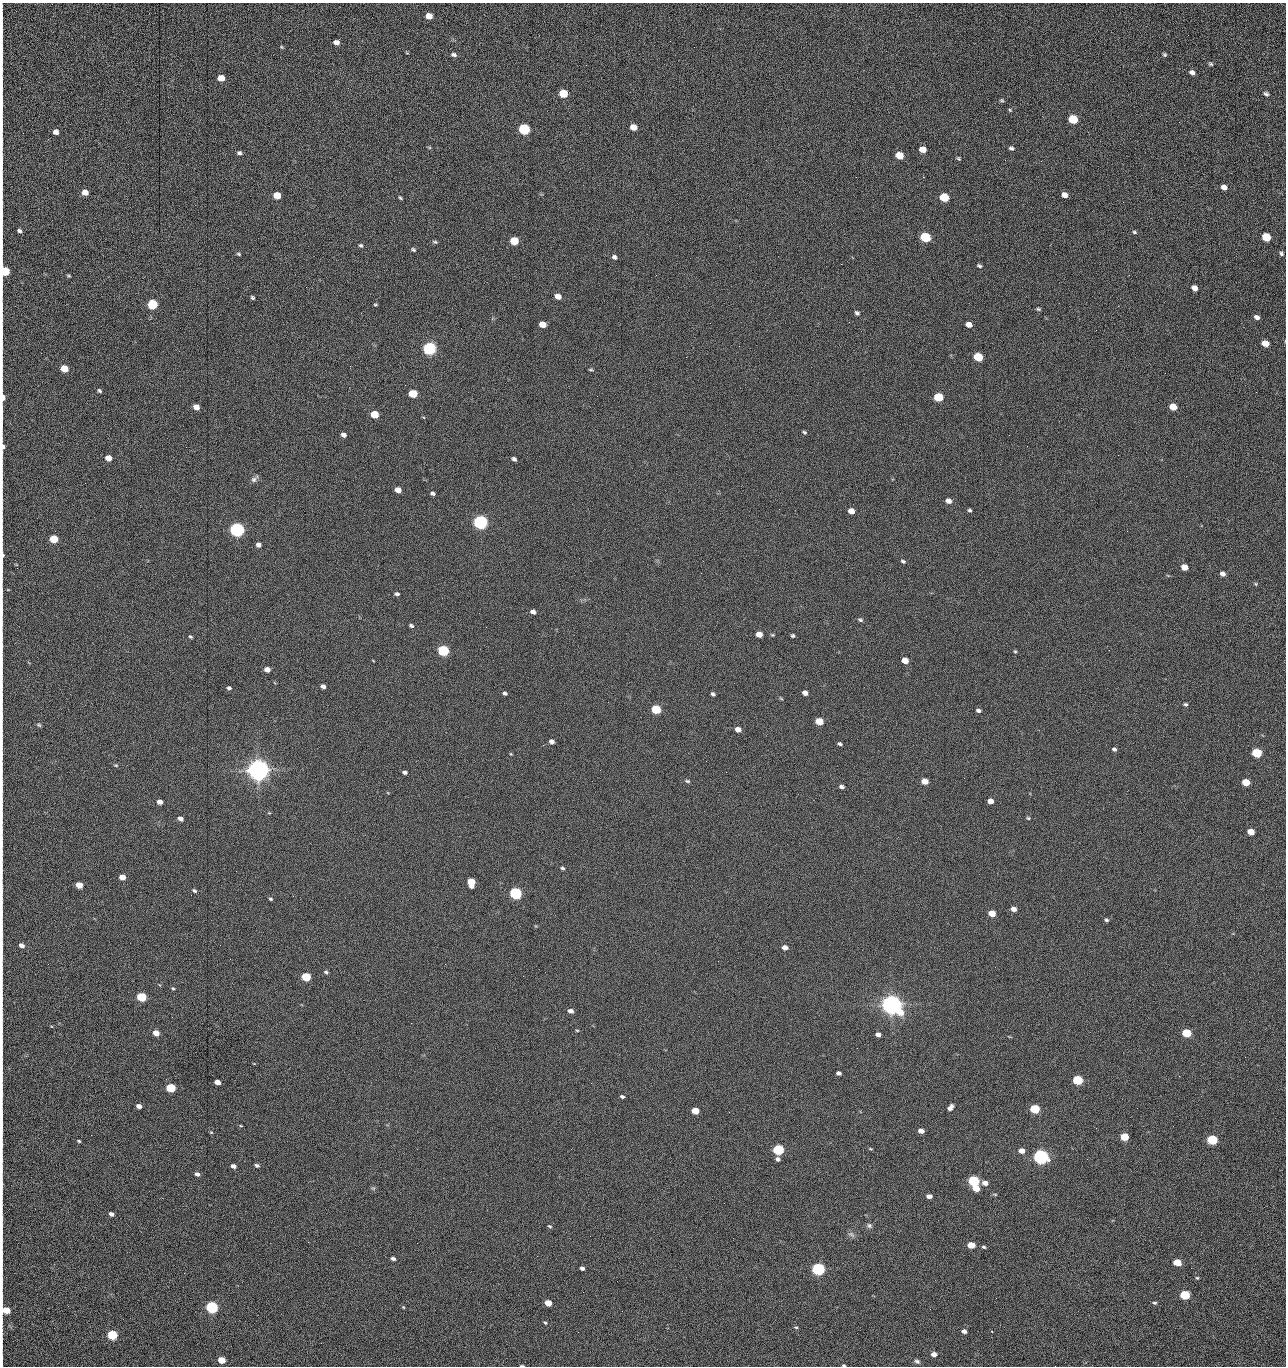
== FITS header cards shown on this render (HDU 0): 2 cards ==
NAXIS1  =                 1284 /fastest changing axis
NAXIS2  =                 1364 /next to fastest changing axis

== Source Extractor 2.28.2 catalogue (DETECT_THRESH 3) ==
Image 1284 x 1364 px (HDU 0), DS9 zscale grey, 1 PNG px = 1 image px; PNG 1288 x 1368 px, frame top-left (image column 1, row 1364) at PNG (2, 3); no overlay
Background 151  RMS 15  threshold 45.2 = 3 sigma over >= 5 px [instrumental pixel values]
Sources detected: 261; all 261 listed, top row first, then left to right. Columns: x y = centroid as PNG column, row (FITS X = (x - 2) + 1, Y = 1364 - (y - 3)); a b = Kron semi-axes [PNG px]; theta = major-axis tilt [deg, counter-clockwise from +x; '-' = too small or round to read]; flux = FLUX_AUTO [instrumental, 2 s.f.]
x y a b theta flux
429 16 6 5 - 1.3e+04
1188 35 2 2 - 8.7e+02
670 41 2 2 - 1.5e+03
336 42 5 4 - 5.0e+03
281 47 5 4 - 1.2e+03
407 53 5 3 - 7.8e+02
1164 54 5 4 - 1.6e+03
454 55 6 4 -11 2.7e+03
2 58 22 2 90 3.9e+03
1211 64 5 4 - 1.7e+03
1192 72 6 5 - 4.3e+03
221 78 5 5 - 1.4e+04
563 93 6 5 - 4.2e+04
1266 94 8 6 -30 2.4e+03
1002 100 6 4 -3 1.4e+03
2 102 26 2 90 4.8e+03
1010 110 4 4 - 1.1e+03
1073 119 6 5 - 6.0e+04
1179 122 2 2 - 8.3e+02
633 127 6 5 - 1.4e+04
524 129 6 5 - 1.6e+05
56 132 5 5 - 4.8e+03
2 141 11 2 90 1.8e+03
1011 148 6 4 -7 2.0e+03
923 149 6 5 - 1.2e+04
239 153 5 5 - 2.5e+03
899 155 6 5 - 2.8e+04
958 158 5 4 - 1.4e+03
1005 160 3 2 - 9.7e+02
1041 161 3 2 - 1.4e+03
2 163 9 2 90 1.5e+03
856 177 3 2 - 1.6e+03
923 177 2 2 - 2.0e+04
2 181 8 2 90 1.5e+03
1224 187 5 4 - 6.4e+03
85 192 5 5 - 1.0e+04
277 195 6 5 - 2.0e+04
1064 195 5 4 - 5.5e+03
944 197 6 5 - 5.2e+04
400 198 5 3 - 1.3e+03
1123 202 2 2 - 5.4e+02
2 216 24 2 90 4.1e+03
19 231 5 4 - 2.4e+03
1134 232 6 4 -18 1.7e+03
925 237 6 5 - 1.0e+05
1266 237 6 5 - 4.3e+04
514 241 6 5 - 4.0e+04
435 242 7 4 -14 1.6e+03
2 245 9 2 90 1.7e+03
361 245 5 5 - 1.6e+03
413 250 6 4 -25 1.7e+03
238 254 6 4 -27 1.3e+03
1281 254 5 4 - 1.9e+03
614 257 6 5 - 2.8e+03
841 264 2 2 - 1.8e+04
979 266 5 3 - 1.7e+03
5 271 7 5 88 5.5e+04
68 276 5 4 - 1.3e+03
1194 288 6 4 -40 7.5e+03
558 296 6 5 - 9.3e+03
253 298 4 3 - 1.7e+03
152 304 6 5 - 9.9e+04
375 305 4 3 - 1.2e+03
1038 309 5 4 - 1.5e+03
857 313 6 4 -33 2.2e+03
2 317 15 2 90 2.6e+03
1257 317 6 4 -30 3.9e+03
710 323 2 2 - 2.1e+03
543 324 5 5 - 1.5e+04
969 325 6 4 -21 7.5e+03
1096 330 2 2 - 5.9e+02
2 342 11 2 90 2.1e+03
1265 343 6 5 - 1.6e+04
429 348 6 5 - 3.0e+05
978 357 6 5 - 5.7e+04
350 366 2 2 - 2.3e+03
64 369 5 5 - 2.5e+04
591 370 5 3 - 1.3e+03
1165 373 2 2 - 5.1e+02
99 391 5 4 - 1.7e+03
1256 392 2 2 - 7.2e+02
413 394 6 5 - 3.6e+04
3 397 5 3 - 9.0e+03
938 397 6 5 - 5.9e+04
196 407 5 5 - 8.7e+03
1173 407 6 5 - 1.8e+04
2 410 17 2 90 3.4e+03
374 414 5 5 - 2.9e+04
804 432 5 4 - 1.5e+03
343 435 5 4 - 3.9e+03
1009 435 3 2 - 9.2e+02
3 447 8 5 -87 3.0e+03
186 447 2 2 - 1.9e+03
108 458 5 5 - 1.2e+04
514 459 5 4 - 2.5e+03
254 479 11 6 40 3.4e+03
85 483 2 2 - 5.7e+02
398 490 5 4 - 9.8e+03
432 493 4 4 - 2.4e+03
2 501 13 2 90 2.1e+03
948 501 6 5 - 5.9e+03
970 510 4 4 - 1.7e+03
851 511 5 5 - 8.8e+03
480 522 6 5 - 5.0e+05
237 530 6 5 - 5.3e+05
54 539 5 5 - 4.1e+04
258 545 5 4 - 3.9e+03
2 556 10 3 87 4.2e+03
903 561 6 4 -22 1.7e+03
1184 567 5 5 - 1.3e+04
1223 574 5 4 - 4.1e+03
1256 584 6 4 -88 1.1e+03
397 594 6 4 -3 2.1e+03
2 611 16 2 90 2.6e+03
533 612 5 5 - 4.2e+03
860 620 6 5 - 1.8e+03
411 626 6 4 -23 2.1e+03
759 634 5 4 - 1.0e+04
772 635 5 4 - 1.1e+03
793 636 4 4 - 1.7e+03
190 637 4 3 - 1.6e+03
443 651 6 5 - 1.6e+05
1015 651 5 4 - 1.1e+03
905 660 5 4 - 1.3e+04
267 670 6 5 - 7.3e+03
323 686 5 4 - 4.2e+03
229 688 5 4 - 2.0e+03
505 693 5 4 - 2.3e+03
805 693 5 4 - 5.9e+03
713 694 5 4 - 2.4e+03
781 698 6 3 -37 1.2e+03
1185 704 5 4 - 1.7e+03
656 709 6 5 - 6.3e+04
978 710 6 4 -10 2.5e+03
2 716 12 2 90 1.9e+03
819 721 6 5 - 2.7e+04
39 725 6 4 -17 1.5e+03
738 729 5 4 - 7.6e+03
551 742 5 4 - 4.3e+03
840 744 4 3 - 1.8e+03
543 745 3 2 - 2.3e+03
1114 749 5 4 - 2.0e+03
1257 753 6 5 - 7.7e+04
511 754 5 3 - 8.5e+02
706 761 2 2 - 1.3e+03
116 765 6 4 -7 1.3e+03
258 770 7 7 - 1.7e+06
405 772 5 4 - 2.5e+03
726 772 2 2 - 1.7e+03
687 781 7 4 -3 1.6e+03
925 781 5 5 - 1.1e+04
1246 782 5 5 - 2.5e+04
842 787 5 4 - 3.1e+03
990 801 5 4 - 7.6e+03
160 802 5 4 - 6.4e+03
2 815 9 2 90 1.3e+03
1028 818 5 4 - 1.3e+03
180 819 5 4 - 3.9e+03
1251 832 5 5 - 1.6e+04
562 868 5 4 - 1.8e+03
122 877 5 4 - 1.2e+04
471 882 7 5 -76 2.7e+04
79 885 5 4 - 1.6e+04
194 891 6 4 -31 1.8e+03
516 893 6 5 - 2.4e+05
271 899 4 3 - 1.4e+03
1014 909 6 5 - 6.1e+03
992 913 5 5 - 1.9e+04
1106 920 5 4 - 1.8e+03
21 945 6 5 - 4.4e+03
785 947 5 4 - 6.0e+03
2 949 17 2 90 3.1e+03
326 972 5 4 - 1.9e+03
523 976 2 2 - 1.4e+03
306 977 6 5 - 6.0e+04
173 988 5 4 - 1.3e+03
141 997 6 5 - 7.5e+04
892 1005 8 6 -26 1.4e+06
571 1011 5 4 - 4.4e+03
411 1023 2 2 - 3.6e+03
577 1030 4 3 - 9.6e+02
156 1033 5 4 - 1.1e+04
1186 1033 6 5 - 4.8e+04
878 1034 5 4 - 3.8e+03
857 1048 2 2 - 8.9e+02
1245 1057 2 2 - 1.3e+03
2 1067 9 2 90 1.5e+03
838 1073 5 4 - 3.2e+03
1179 1076 3 2 - 1.9e+03
1078 1080 6 5 - 8.8e+04
217 1082 5 4 - 9.2e+03
171 1088 6 5 - 6.4e+04
622 1097 4 3 - 1.8e+03
139 1106 5 4 - 5.3e+03
950 1107 7 4 53 4.6e+03
1035 1109 6 5 - 7.3e+04
695 1111 5 4 - 2.1e+04
729 1112 2 2 - 6.0e+02
2 1125 14 2 90 2.5e+03
241 1126 5 3 - 9.1e+02
1096 1128 2 2 - 4.3e+02
921 1131 5 4 - 6.9e+03
211 1132 5 3 - 9.0e+02
91 1135 2 2 - 1.6e+03
1124 1137 5 5 - 3.2e+04
1212 1140 6 5 - 9.9e+04
79 1141 4 3 - 1.2e+03
2 1145 9 2 90 1.7e+03
870 1149 6 3 -9 9.3e+02
778 1150 6 5 - 1.4e+05
1022 1151 5 4 - 7.8e+03
1041 1157 6 5 - 6.3e+05
778 1159 5 4 - 2.9e+03
257 1165 5 4 - 2.4e+03
233 1166 5 4 - 4.4e+03
197 1174 5 4 - 3.6e+03
974 1181 6 5 - 1.5e+05
985 1183 6 4 -8 6.4e+03
2 1184 11 2 89 2.0e+03
373 1188 6 4 -17 1.4e+03
976 1188 5 5 - 1.7e+04
929 1196 5 4 - 4.5e+03
111 1214 5 4 - 4.1e+03
2 1218 9 2 90 1.5e+03
550 1226 5 3 - 1.3e+03
869 1226 7 6 - 2.7e+03
851 1234 11 6 -37 3.1e+03
2 1239 7 2 90 1.2e+03
308 1242 3 2 - 1.4e+03
417 1243 2 2 - 3.5e+03
971 1245 6 4 -6 1.9e+04
984 1247 5 4 - 1.6e+03
393 1259 5 4 - 2.8e+03
1177 1262 6 4 -11 2.7e+04
582 1268 5 3 - 3.1e+03
818 1269 6 5 - 3.1e+05
1197 1278 4 4 - 1.2e+03
2 1280 16 2 90 2.8e+03
1185 1295 6 5 - 7.9e+04
996 1298 2 2 - 1.8e+03
548 1303 5 4 - 1.8e+04
1155 1303 5 4 - 1.7e+03
212 1307 6 5 - 2.4e+05
403 1307 5 4 - 1.0e+03
6 1310 8 5 -61 2.8e+04
622 1311 2 2 - 5.0e+02
545 1323 5 4 - 1.2e+03
796 1327 6 4 -18 1.4e+03
964 1331 5 4 - 4.0e+03
992 1331 3 3 - 8.4e+02
578 1332 2 2 - 2.3e+03
112 1335 6 5 - 9.0e+04
2 1340 8 2 90 1.1e+03
321 1343 2 2 - 8.1e+02
934 1354 5 4 - 6.8e+03
2 1359 11 2 90 1.7e+03
222 1360 5 4 - 2.9e+04
917 1361 8 5 -25 2.6e+03
844 1365 4 3 - 1.3e+03
522 1366 4 2 - 1.4e+03
1055 1366 2 2 - 1.4e+03
At the frame edge (FLAGS 8, measured only in part): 32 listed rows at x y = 2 58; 2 102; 2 141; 2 163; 2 181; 2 216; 2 245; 5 271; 2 317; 2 342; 3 397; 2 410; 3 447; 2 501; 2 556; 2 611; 2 716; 2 815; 2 949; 2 1067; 2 1125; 2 1145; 2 1184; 2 1218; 2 1239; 2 1280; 6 1310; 2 1340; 2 1359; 844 1365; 522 1366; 1055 1366

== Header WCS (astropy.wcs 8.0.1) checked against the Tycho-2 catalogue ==
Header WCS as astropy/WCSLIB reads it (CRVAL/CRPIX/CD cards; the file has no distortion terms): RA---TAN/DEC--TAN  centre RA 15:41:40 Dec +52:00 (235.42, +51.99 deg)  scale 1.26 arcsec/px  FOV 26.9' x 28.5'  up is +92 deg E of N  parity flipped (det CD > 0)
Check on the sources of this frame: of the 60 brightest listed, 10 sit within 2.0 arcsec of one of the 11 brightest Tycho-2 stars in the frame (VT <= 12.29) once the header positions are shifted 0.48 arcsec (0.23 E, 0.42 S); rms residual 1.00 arcsec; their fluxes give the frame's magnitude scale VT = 25.21 - 2.5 log10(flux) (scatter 0.22 mag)
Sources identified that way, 10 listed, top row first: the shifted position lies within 2.0 arcsec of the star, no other Tycho-2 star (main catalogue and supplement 1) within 4.0 arcsec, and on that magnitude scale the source's flux lands within +1.5 / -3 mag of the star's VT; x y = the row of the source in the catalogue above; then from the Tycho-2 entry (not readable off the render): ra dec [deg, ICRS J2000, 3 dp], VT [Tycho-2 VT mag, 2 dp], TYC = Tycho-2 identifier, HIP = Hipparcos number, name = IAU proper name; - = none
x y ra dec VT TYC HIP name
429 348 235.614 +52.064 11.61 3489-1132-1 - -
480 522 235.514 +52.049 11.19 3489-1407-1 - -
237 530 235.515 +52.133 11.12 3489-1380-1 - -
258 770 235.378 +52.130 9.31 3489-1322-1 76850 -
516 893 235.303 +52.042 11.52 3489-958-1 - -
892 1005 235.232 +51.912 9.59 3489-824-1 - -
1041 1157 235.143 +51.862 10.97 3489-1016-1 - -
974 1181 235.131 +51.886 12.29 3489-908-1 - -
818 1269 235.084 +51.941 11.45 3489-1346-1 - -
212 1307 235.075 +52.152 11.74 3489-912-1 - -